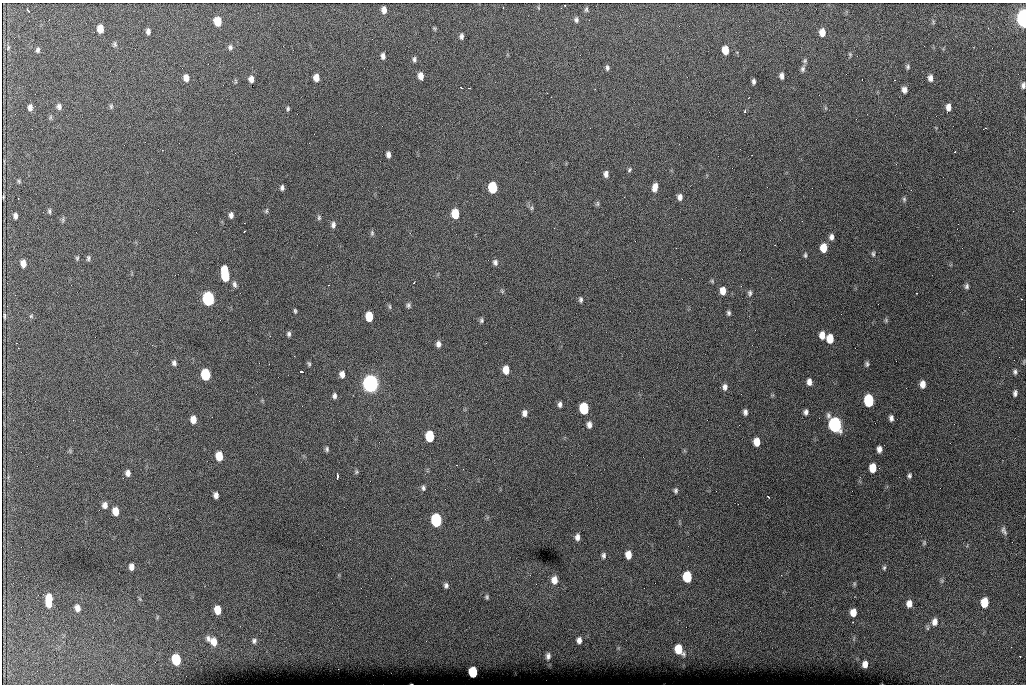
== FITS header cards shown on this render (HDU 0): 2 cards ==
NAXIS1  =                 1024 /fastest changing axis
NAXIS2  =                  682 /next to fastest changing axis

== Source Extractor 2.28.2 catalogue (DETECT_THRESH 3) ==
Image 1024 x 682 px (HDU 0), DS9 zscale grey, 1 PNG px = 1 image px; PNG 1028 x 686 px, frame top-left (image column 1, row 682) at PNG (2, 3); no overlay
Background 4020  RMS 41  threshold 124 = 3 sigma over >= 5 px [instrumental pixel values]
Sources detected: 171; all 171 listed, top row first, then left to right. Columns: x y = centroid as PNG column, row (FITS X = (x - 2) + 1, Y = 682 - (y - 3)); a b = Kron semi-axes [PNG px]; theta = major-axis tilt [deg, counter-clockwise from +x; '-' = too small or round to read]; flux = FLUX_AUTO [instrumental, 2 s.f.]
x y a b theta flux
565 5 3 2 - 6.5e+03
586 9 7 4 73 5.1e+03
28 10 4 2 - 5.9e+03
384 10 6 5 - 1.4e+04
1024 18 9 5 -87 1.3e+06
576 20 7 6 - 7.2e+03
218 21 7 6 - 5.4e+04
434 28 6 4 -58 3.2e+03
100 29 7 5 -88 3.1e+04
148 31 6 4 89 9.1e+03
822 32 7 5 -87 2.7e+04
461 36 6 4 89 7.5e+03
115 44 7 5 -83 5.3e+03
230 47 8 6 -78 7.7e+03
8 48 6 4 80 4.3e+03
38 50 6 5 - 6.8e+03
725 50 7 5 -85 3.9e+04
850 54 7 4 -66 3.7e+03
383 56 6 4 -85 9.9e+03
414 59 7 4 -85 6.4e+03
805 61 7 5 49 4.7e+03
908 67 7 5 -83 5.3e+03
607 68 6 4 -85 6.2e+03
803 69 8 6 78 7.2e+03
421 76 6 5 - 1.8e+04
782 76 6 4 -87 1.1e+04
186 78 7 6 - 1.9e+04
316 78 6 5 - 2.1e+04
930 78 7 5 -87 1.2e+04
251 79 6 4 -83 1.4e+04
754 81 5 3 - 6.9e+03
1023 85 7 5 84 8.7e+03
461 88 3 2 - 3.6e+03
904 90 7 6 - 1.2e+04
551 97 2 2 - 1.2e+03
111 106 7 5 -89 4.9e+03
30 107 7 5 -88 1.1e+04
59 107 7 6 - 9.3e+03
948 107 7 5 86 1.7e+04
288 109 6 4 88 4.3e+03
744 112 3 3 - 4.2e+03
50 117 7 4 89 4.0e+03
388 155 6 4 -86 1.0e+04
629 170 7 5 59 4.8e+03
606 174 6 5 - 1.1e+04
19 181 6 4 -48 3.8e+03
493 187 7 6 - 1.6e+05
655 187 9 5 78 2.1e+04
282 188 5 4 - 7.2e+03
3 197 4 2 - 2.4e+03
680 197 7 5 -83 1.2e+04
18 198 2 2 - 1.5e+03
904 199 7 5 -87 4.9e+03
597 204 8 5 85 4.6e+03
531 208 6 5 - 4.8e+03
49 211 6 4 -89 4.8e+03
266 211 7 4 62 4.0e+03
455 214 7 6 - 7.6e+04
231 215 7 5 87 9.4e+03
15 216 6 4 -83 9.6e+03
319 218 7 5 -78 4.8e+03
63 220 8 4 82 4.7e+03
333 225 7 5 85 9.0e+03
245 231 2 2 - 1.6e+03
372 233 8 5 90 5.1e+03
831 237 8 6 -89 1.1e+04
823 248 7 6 - 4.4e+04
873 254 6 4 -89 4.8e+03
805 255 6 4 -90 4.6e+03
77 258 5 4 - 4.1e+03
88 258 6 4 84 5.5e+03
495 262 7 5 -73 8.2e+03
23 263 7 5 -83 2.1e+04
225 274 12 6 -83 1.5e+05
712 281 6 4 -46 3.4e+03
414 282 3 2 - 2.0e+03
234 284 8 5 -74 8.3e+03
328 285 2 2 - 1.8e+03
967 286 6 5 - 6.4e+03
502 291 6 4 -46 3.6e+03
723 291 7 5 -86 2.4e+04
750 293 6 5 - 6.4e+03
15 295 2 2 - 1.2e+03
208 299 8 6 -84 6.5e+05
1021 299 3 2 - 5.0e+03
581 300 6 4 -89 5.8e+03
408 305 7 5 77 6.2e+03
390 307 7 3 -89 3.7e+03
295 311 5 3 - 4.1e+03
728 313 5 4 - 5.5e+03
4 316 5 2 - 3.8e+03
31 316 5 5 - 3.9e+03
369 316 7 5 -85 7.0e+04
481 320 7 5 86 5.3e+03
886 320 6 5 - 4.0e+03
289 334 5 4 - 6.6e+03
822 335 7 6 - 2.3e+04
830 339 7 6 - 4.7e+04
438 344 7 6 - 1.1e+04
174 363 6 5 - 7.9e+03
309 364 6 4 -69 4.6e+03
867 364 6 5 - 5.6e+03
506 370 7 5 -87 3.7e+04
301 371 3 3 - 5.2e+03
1015 372 5 3 - 5.7e+03
206 374 7 6 - 1.9e+05
342 374 7 5 -85 1.5e+04
809 382 8 5 -86 1.4e+04
371 384 9 7 -85 1.8e+06
923 384 7 5 88 1.9e+04
725 387 8 6 89 1.1e+04
1015 393 7 4 82 7.9e+03
334 396 6 5 - 7.9e+03
869 401 8 6 -87 2.3e+05
560 404 6 4 88 8.1e+03
584 408 7 6 - 1.9e+05
745 412 6 5 - 9.1e+03
806 412 7 5 -87 9.0e+03
525 413 7 5 84 1.3e+04
891 418 6 4 -86 9.5e+03
193 419 7 6 - 2.6e+04
589 425 7 5 -89 1.3e+04
835 425 8 6 -79 9.5e+05
430 436 7 6 - 1.3e+05
757 442 7 5 -88 3.6e+04
327 449 6 4 -89 5.5e+03
879 449 6 4 -90 1.3e+04
219 456 7 5 -85 5.6e+04
873 468 7 5 89 4.6e+04
356 472 6 5 - 4.3e+03
128 473 7 5 -82 1.3e+04
337 476 6 2 90 4.8e+03
909 476 6 5 - 5.6e+03
423 488 7 5 -79 6.4e+03
676 491 6 5 - 5.8e+03
216 495 6 4 -84 1.2e+04
768 497 3 2 - 5.3e+03
105 505 7 6 - 1.4e+04
116 511 7 5 -82 3.7e+04
436 520 8 6 -85 3.9e+05
1004 530 11 5 -67 8.2e+03
577 537 7 5 -90 1.3e+04
924 543 6 4 89 3.6e+03
603 555 7 5 85 7.1e+03
628 555 7 5 -87 2.9e+04
131 567 7 5 -89 1.5e+04
884 568 6 4 73 4.6e+03
687 577 7 6 - 1.3e+05
554 580 8 6 -86 2.3e+04
942 581 6 4 -72 4.0e+03
854 584 5 5 - 4.0e+03
446 585 6 5 - 7.3e+03
487 597 5 4 - 4.6e+03
140 599 6 4 -71 3.5e+03
49 600 12 5 -90 6.7e+04
984 602 7 5 83 7.1e+04
909 604 7 5 82 1.8e+04
77 608 8 6 -75 1.6e+04
218 610 7 5 -81 4.6e+04
853 612 7 5 87 3.1e+04
935 622 9 7 83 1.8e+04
208 639 9 6 -74 1.1e+04
579 640 6 5 - 1.2e+04
254 641 8 7 - 8.5e+03
214 642 10 7 -67 2.8e+04
679 649 8 6 -63 6.7e+04
548 656 7 5 85 8.6e+03
1020 656 2 2 - 1.8e+03
176 660 7 6 - 1.5e+05
865 664 6 5 - 1.8e+04
473 672 7 6 - 1.4e+05
At the frame edge (FLAGS 8, measured only in part): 2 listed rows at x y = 1024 18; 1023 85

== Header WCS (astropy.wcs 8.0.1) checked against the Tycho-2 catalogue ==
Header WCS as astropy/WCSLIB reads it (CRVAL/CRPIX/CD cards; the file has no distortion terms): RA---TAN/DEC--TAN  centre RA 07:06:07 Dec +31:10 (106.53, +31.16 deg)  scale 1.43 arcsec/px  FOV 24.4' x 16.3'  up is -93 deg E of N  parity flipped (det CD > 0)
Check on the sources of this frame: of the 60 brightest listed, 8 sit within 2.0 arcsec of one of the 16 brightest Tycho-2 stars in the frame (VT <= 12.35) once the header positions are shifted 0.40 arcsec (0.39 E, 0.09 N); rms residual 0.66 arcsec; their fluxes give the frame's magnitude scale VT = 25.00 - 2.5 log10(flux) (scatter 0.10 mag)
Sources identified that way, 8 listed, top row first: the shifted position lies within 2.0 arcsec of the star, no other Tycho-2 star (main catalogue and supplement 1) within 4.0 arcsec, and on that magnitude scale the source's flux lands within +1.5 / -3 mag of the star's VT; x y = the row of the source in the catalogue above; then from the Tycho-2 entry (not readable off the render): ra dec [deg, ICRS J2000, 3 dp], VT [Tycho-2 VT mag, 2 dp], TYC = Tycho-2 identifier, HIP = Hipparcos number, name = IAU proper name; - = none
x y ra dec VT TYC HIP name
493 187 106.458 +31.151 12.35 2438-728-1 - -
206 374 106.551 +31.041 11.84 2438-663-1 - -
371 384 106.552 +31.106 9.20 2438-180-1 - -
869 401 106.550 +31.305 11.61 2438-184-1 - -
584 408 106.559 +31.192 11.79 2438-1039-1 - -
835 425 106.562 +31.292 10.01 2438-106-1 - -
436 520 106.614 +31.135 11.36 2438-550-1 - -
473 672 106.684 +31.152 11.76 2438-931-1 - -